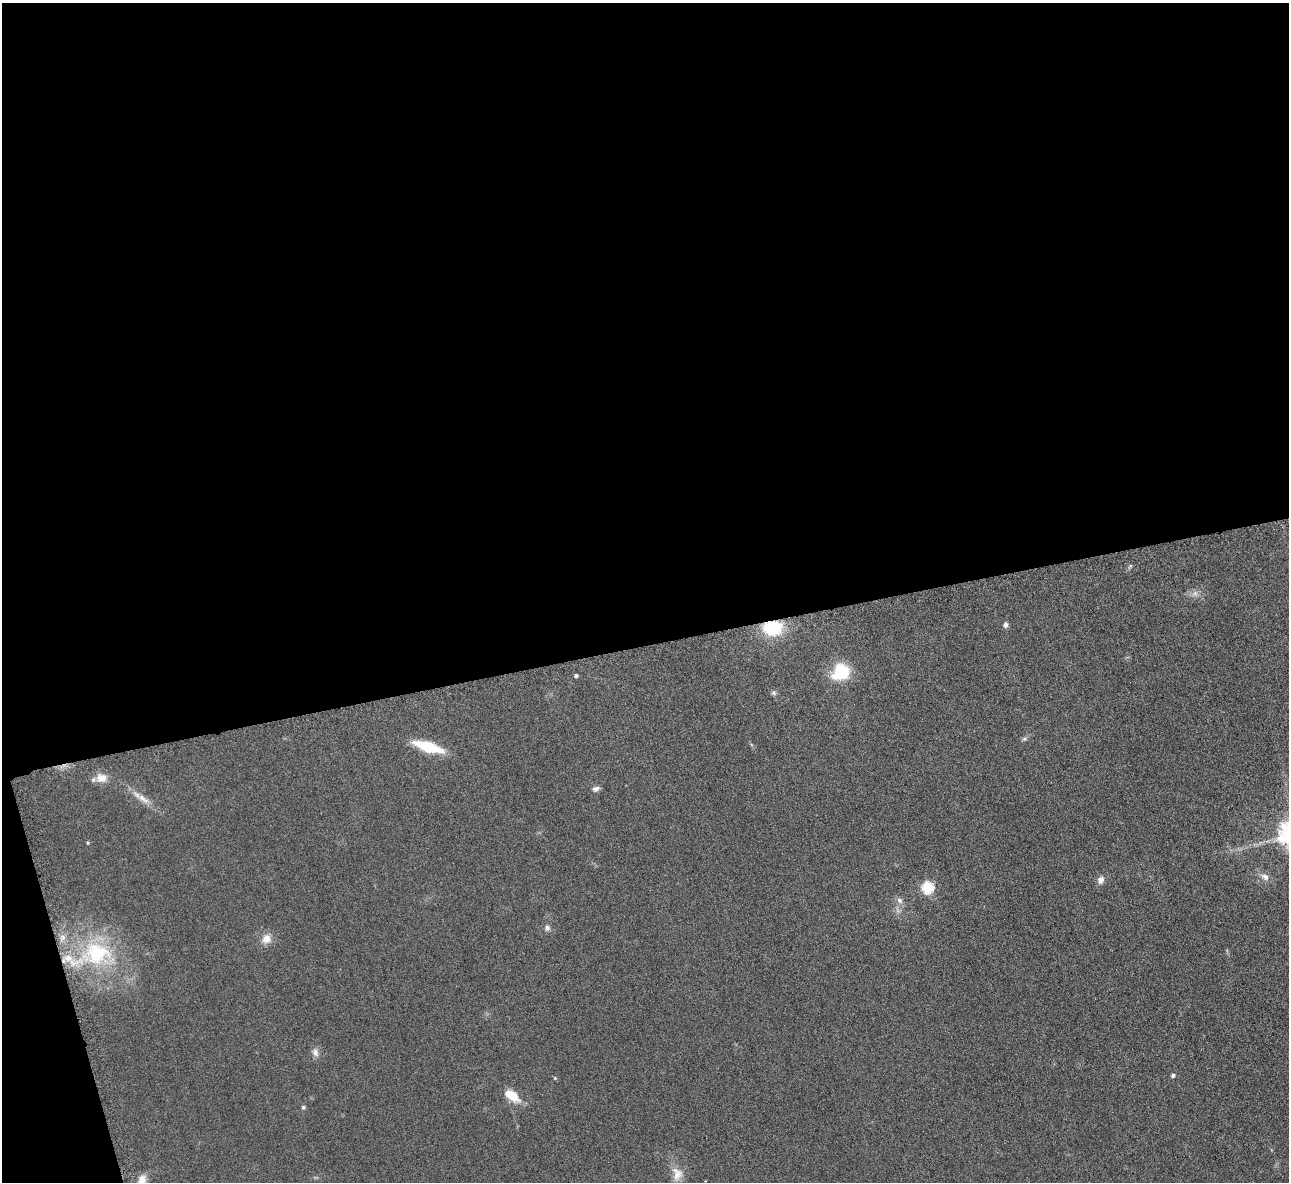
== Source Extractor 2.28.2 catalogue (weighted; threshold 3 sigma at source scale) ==
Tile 1 of 4 x 4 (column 1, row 1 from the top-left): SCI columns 6-1292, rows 3698-4877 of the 5171 x 5154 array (HDU 1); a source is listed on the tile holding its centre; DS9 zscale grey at full resolution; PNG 1291 x 1184 px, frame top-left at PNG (2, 3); no overlay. Shown black and unused: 56% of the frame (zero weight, under 3 of 6 exposures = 2% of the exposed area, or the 3 px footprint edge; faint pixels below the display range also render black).
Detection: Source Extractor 2.28.2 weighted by HDU 2 'WHT'; one run over the whole footprint, this tile lists its part. Background 0.121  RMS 0.011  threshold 0.043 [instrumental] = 3 sigma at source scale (4.09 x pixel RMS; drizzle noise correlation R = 1.36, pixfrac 0.8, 0.05/0.05 arcsec/px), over >= 5 px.
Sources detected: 29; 1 too faint to see at this stretch — not listed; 2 inside a brighter listed object's ellipse — not listed separately; the other 26 listed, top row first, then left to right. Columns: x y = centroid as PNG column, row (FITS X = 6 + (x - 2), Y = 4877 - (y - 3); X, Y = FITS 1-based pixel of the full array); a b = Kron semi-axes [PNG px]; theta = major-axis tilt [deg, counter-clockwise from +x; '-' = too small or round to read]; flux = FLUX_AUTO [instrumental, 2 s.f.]
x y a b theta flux
1130 566 9 4 54 1.7
1005 625 7 6 - 2.9
772 628 17 13 2 53
841 672 20 16 35 42
576 675 4 4 - 1.9
774 693 7 6 - 2.1
1024 739 7 5 -19 1.9
428 747 25 8 -17 50
101 778 15 11 0 11
596 789 9 6 19 3.5
143 799 21 8 -37 9.8
88 843 5 3 - 0.94
1265 877 13 8 -29 6.5
1101 880 9 7 73 5.3
927 887 6 6 - 90
900 900 9 7 -47 4.1
547 928 7 7 - 3.3
266 939 13 12 - 9.4
96 954 46 35 2 100
315 1052 11 8 -71 5.1
1173 1075 4 4 - 2.3
555 1078 5 4 - 1.1
512 1096 20 10 -33 18
303 1107 5 5 - 1.7
677 1174 21 14 -78 13
142 1180 15 10 62 9.4
Overlapping masked pixels (flux is a lower limit): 1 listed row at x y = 772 628
Isophote crosses this tile's border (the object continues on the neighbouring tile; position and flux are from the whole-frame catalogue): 1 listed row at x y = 142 1180